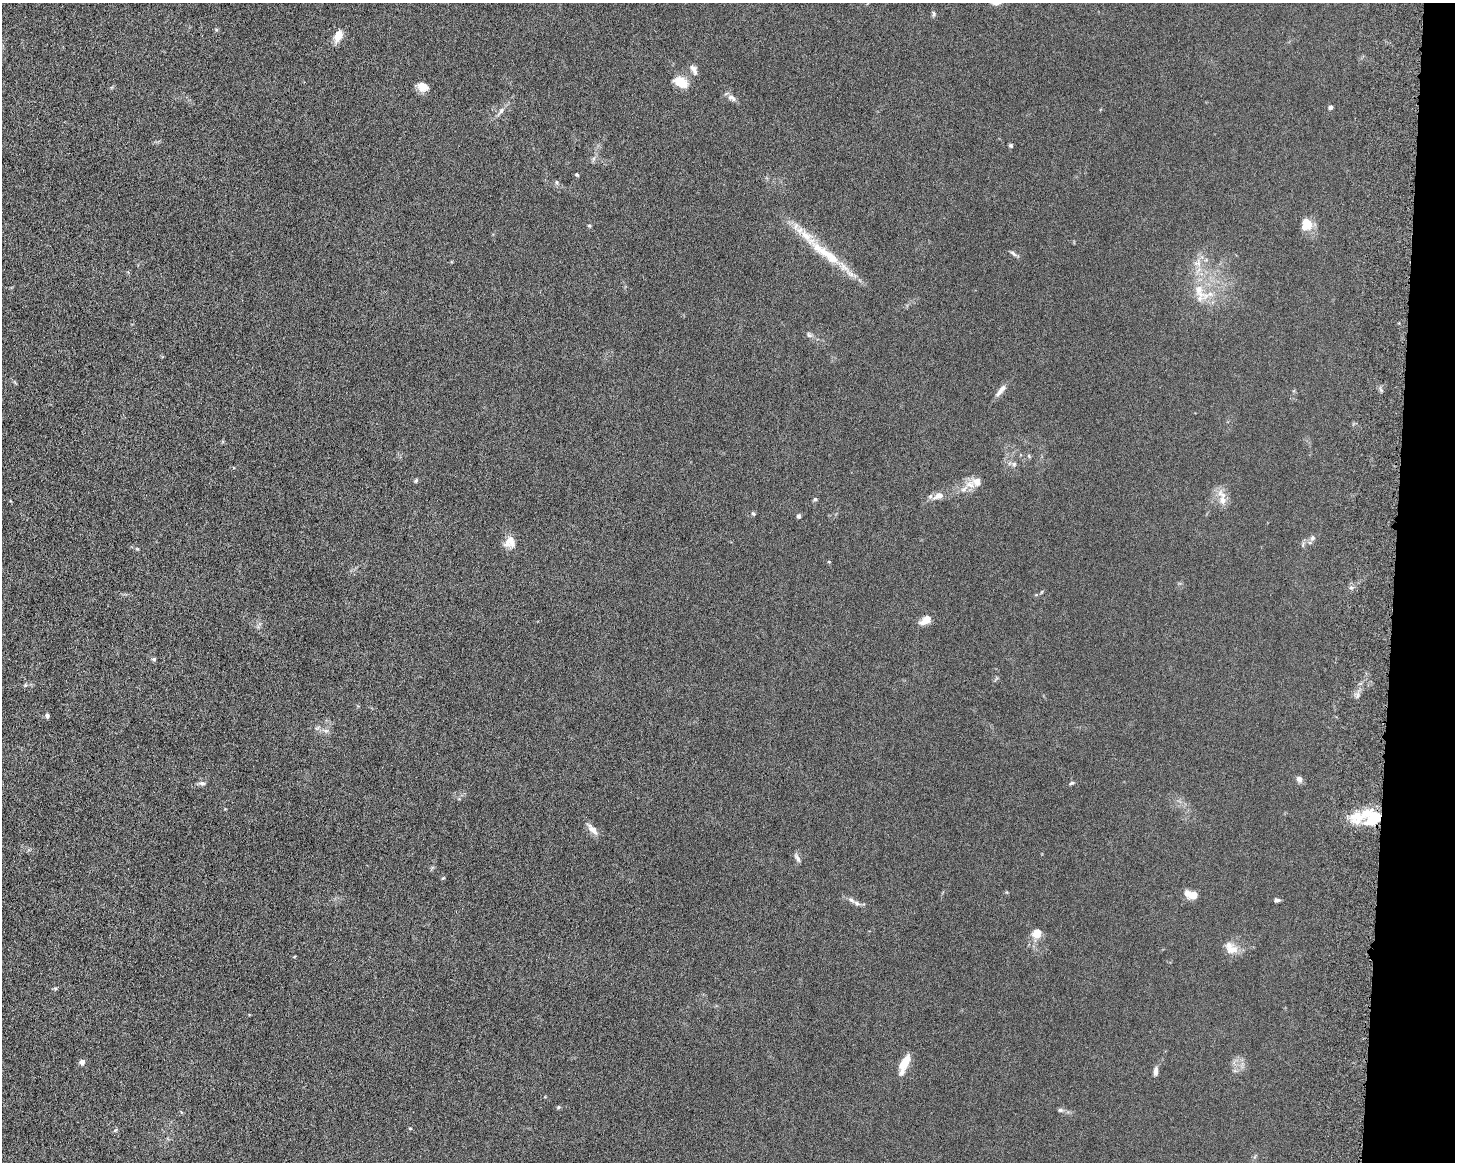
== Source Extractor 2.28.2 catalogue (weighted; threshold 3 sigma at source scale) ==
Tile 6 of 3 x 4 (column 3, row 2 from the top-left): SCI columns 3085-4537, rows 2454-3613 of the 4861 x 4803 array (HDU 1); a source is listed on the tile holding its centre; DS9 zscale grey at full resolution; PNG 1457 x 1164 px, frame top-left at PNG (2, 3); no overlay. Shown black and unused: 4% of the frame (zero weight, under 6 of 12 exposures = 7% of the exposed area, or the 3 px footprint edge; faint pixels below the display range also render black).
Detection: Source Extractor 2.28.2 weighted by HDU 2 'WHT'; one run over the whole footprint, this tile lists its part. Background 0.0142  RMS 0.0034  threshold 0.0141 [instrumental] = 3 sigma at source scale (4.09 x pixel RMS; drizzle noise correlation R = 1.36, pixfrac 0.8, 0.05/0.05 arcsec/px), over >= 5 px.
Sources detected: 61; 1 inside a brighter object's white glare — not listed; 6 inside a brighter listed object's ellipse — not listed separately; the other 54 listed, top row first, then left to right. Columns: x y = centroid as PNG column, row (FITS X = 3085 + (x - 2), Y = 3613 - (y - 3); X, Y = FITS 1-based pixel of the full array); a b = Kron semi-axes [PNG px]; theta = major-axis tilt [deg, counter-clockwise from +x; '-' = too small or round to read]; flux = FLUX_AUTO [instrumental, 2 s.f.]
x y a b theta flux
934 14 8 4 -89 0.52
338 36 11 7 65 3.9
694 69 14 6 -63 1.3
680 82 18 11 -24 4.5
423 86 9 8 - 3.8
732 98 13 7 -31 1.3
1331 107 4 4 - 1.3
501 111 13 6 53 1.3
1011 146 5 5 - 0.46
577 175 6 4 -20 0.36
556 182 6 4 -88 0.46
1307 223 16 10 -55 4.1
589 226 6 4 -1 0.31
1013 253 11 4 -37 0.75
829 256 46 12 -36 11
1198 264 11 7 -18 1.7
1199 291 36 12 -54 6.7
809 335 9 4 -54 0.63
1001 390 19 6 50 1.8
1029 456 6 4 -72 0.36
1014 464 6 6 - 0.69
416 481 6 5 - 0.41
977 482 13 12 - 2.8
938 496 16 9 21 2.4
815 499 5 5 - 0.49
1223 500 14 9 -85 2.6
753 514 6 4 -20 0.38
798 516 5 5 - 0.61
1312 538 8 6 16 0.8
509 542 15 11 57 3.3
137 549 6 3 -18 0.34
926 620 11 7 33 3.6
154 659 5 5 - 0.5
25 685 5 5 - 0.37
47 716 6 5 - 0.62
317 728 8 4 37 0.52
326 731 7 4 0 0.72
1299 779 8 6 -60 1.2
202 783 9 5 -10 0.82
1072 783 7 4 26 0.46
1356 817 38 15 24 7.4
592 829 20 7 -46 2.1
798 858 12 5 -63 0.91
443 878 4 4 - 0.29
1193 895 10 6 -14 5.5
1276 900 6 4 -2 0.86
857 903 10 5 -25 0.99
1036 933 13 11 37 2.9
1232 950 18 9 9 2.7
55 988 6 4 -18 0.37
82 1062 6 5 - 1.4
904 1063 17 8 57 5.1
1156 1071 11 5 86 1.2
1060 1110 7 5 -19 0.6
Unlisted compact peaks at least as high as the median listed source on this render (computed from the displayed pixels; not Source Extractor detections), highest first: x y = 558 1107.